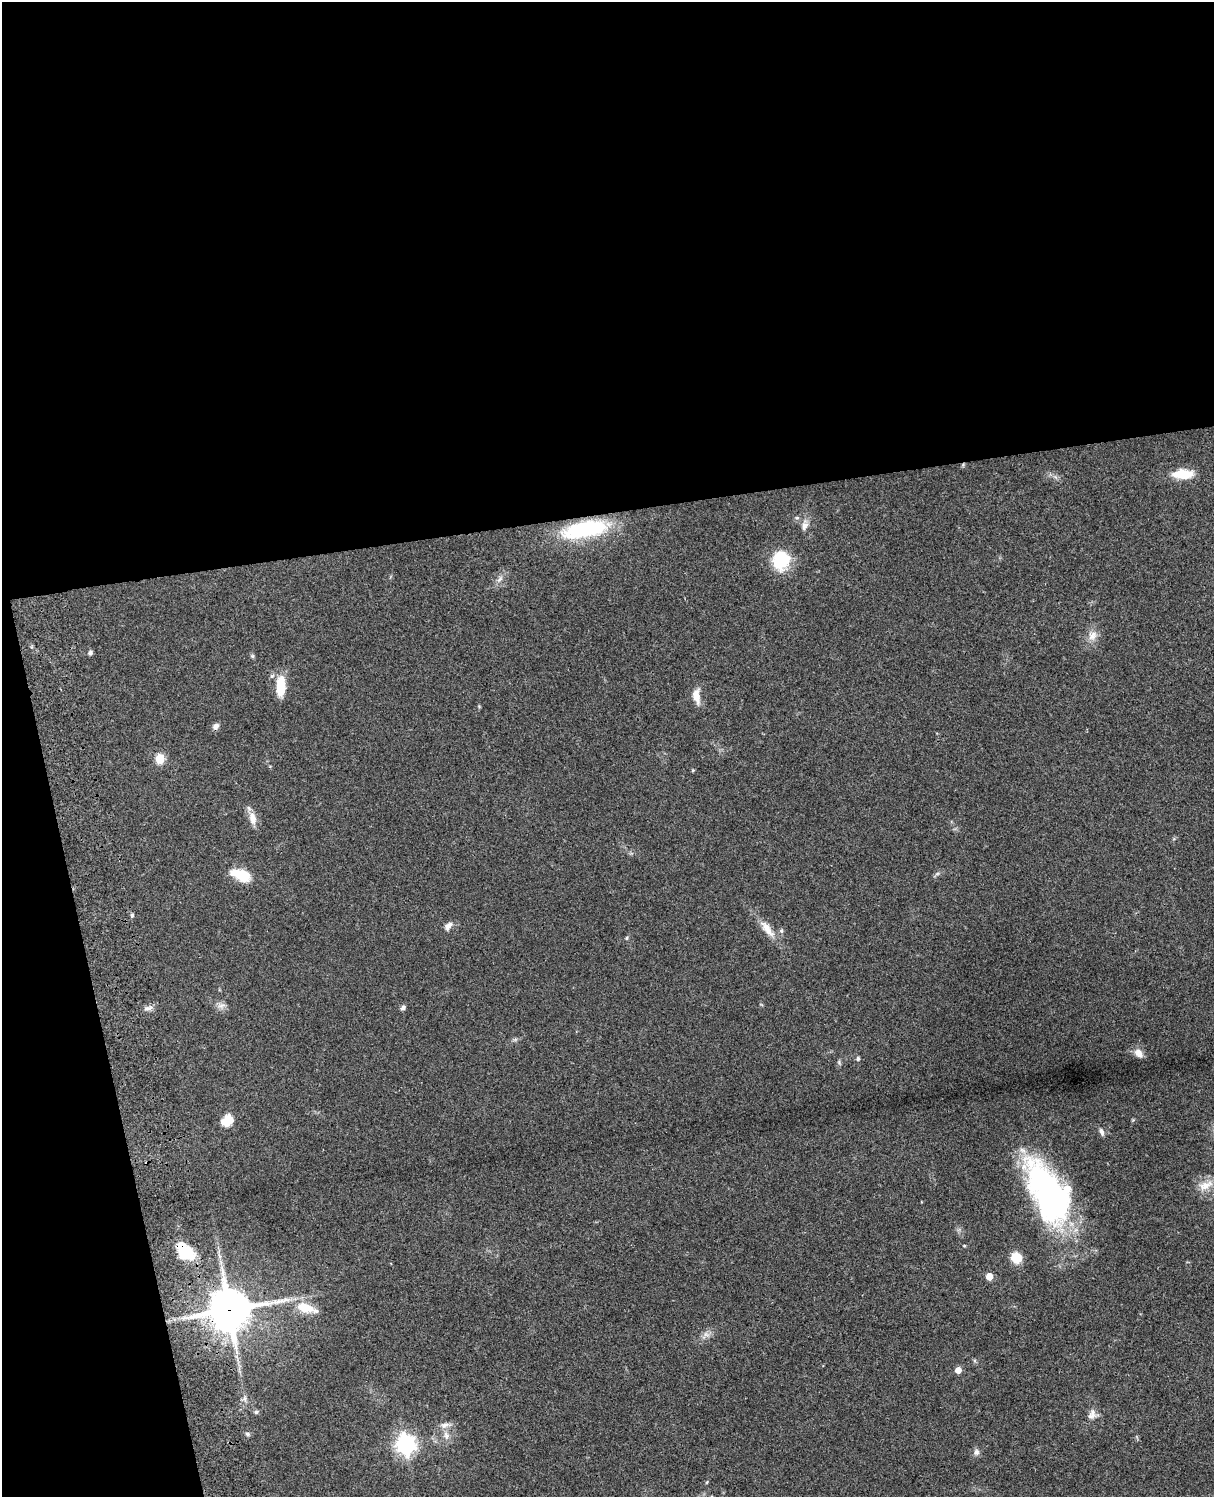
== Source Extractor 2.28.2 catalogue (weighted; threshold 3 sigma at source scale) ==
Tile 1 of 4 x 3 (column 1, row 1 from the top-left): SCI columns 122-1333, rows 3269-4763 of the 5088 x 4927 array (HDU 1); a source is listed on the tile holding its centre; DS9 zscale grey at full resolution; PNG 1216 x 1499 px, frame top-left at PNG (2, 2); no overlay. Shown black and unused: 39% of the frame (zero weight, under 3 of 4 exposures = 6% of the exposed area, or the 3 px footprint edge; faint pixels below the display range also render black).
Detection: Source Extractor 2.28.2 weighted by HDU 2 'WHT'; one run over the whole footprint, this tile lists its part. Background 0.0763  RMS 0.0058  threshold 0.0261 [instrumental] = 3 sigma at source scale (4.5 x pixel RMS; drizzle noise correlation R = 1.50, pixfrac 1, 0.05/0.05 arcsec/px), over >= 5 px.
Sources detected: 48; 2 inside a brighter object's white glare — not listed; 2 inside a brighter listed object's ellipse — not listed separately; the other 44 listed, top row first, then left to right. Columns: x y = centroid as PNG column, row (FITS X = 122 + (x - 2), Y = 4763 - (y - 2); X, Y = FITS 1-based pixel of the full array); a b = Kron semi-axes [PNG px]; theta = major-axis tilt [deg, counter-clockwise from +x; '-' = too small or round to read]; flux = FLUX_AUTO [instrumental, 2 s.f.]
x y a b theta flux
1183 474 23 10 1 13
797 518 6 4 0 0.82
805 526 12 8 67 3.1
585 529 47 15 11 59
781 560 19 17 68 28
500 579 12 5 56 2.4
1092 636 14 10 51 4.9
90 652 6 5 - 1.3
252 656 6 5 - 0.88
281 686 25 10 88 13
696 696 20 9 -81 6
216 726 8 7 - 2.4
160 758 5 5 - 27
253 818 17 9 -79 5.6
937 874 7 4 19 0.99
241 875 23 11 -20 15
132 915 5 4 - 0.9
448 926 12 7 49 2.9
767 929 27 9 -52 8.2
781 931 6 5 - 1.1
627 938 6 3 88 0.66
221 1006 12 7 16 2.5
148 1008 13 4 17 2.1
403 1008 7 6 - 1.4
1139 1053 12 8 -44 4.2
858 1059 5 5 - 1.3
227 1120 14 11 37 8.1
1101 1132 10 5 -69 2
1206 1185 22 11 24 7.8
1048 1194 72 33 -65 160
185 1251 26 13 -27 13
1016 1258 9 8 - 16
989 1276 5 5 - 9.6
305 1308 26 13 -16 14
229 1310 14 14 - 1700
706 1334 10 5 -35 1.8
958 1370 5 5 - 5.6
245 1398 9 4 -82 1.5
256 1412 6 5 - 0.95
1092 1414 15 10 73 3.8
247 1434 7 5 -28 1.1
446 1435 12 8 -74 3.4
406 1444 8 7 - 300
976 1452 9 7 89 2
Overlapping masked pixels (flux is a lower limit): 1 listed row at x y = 229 1310